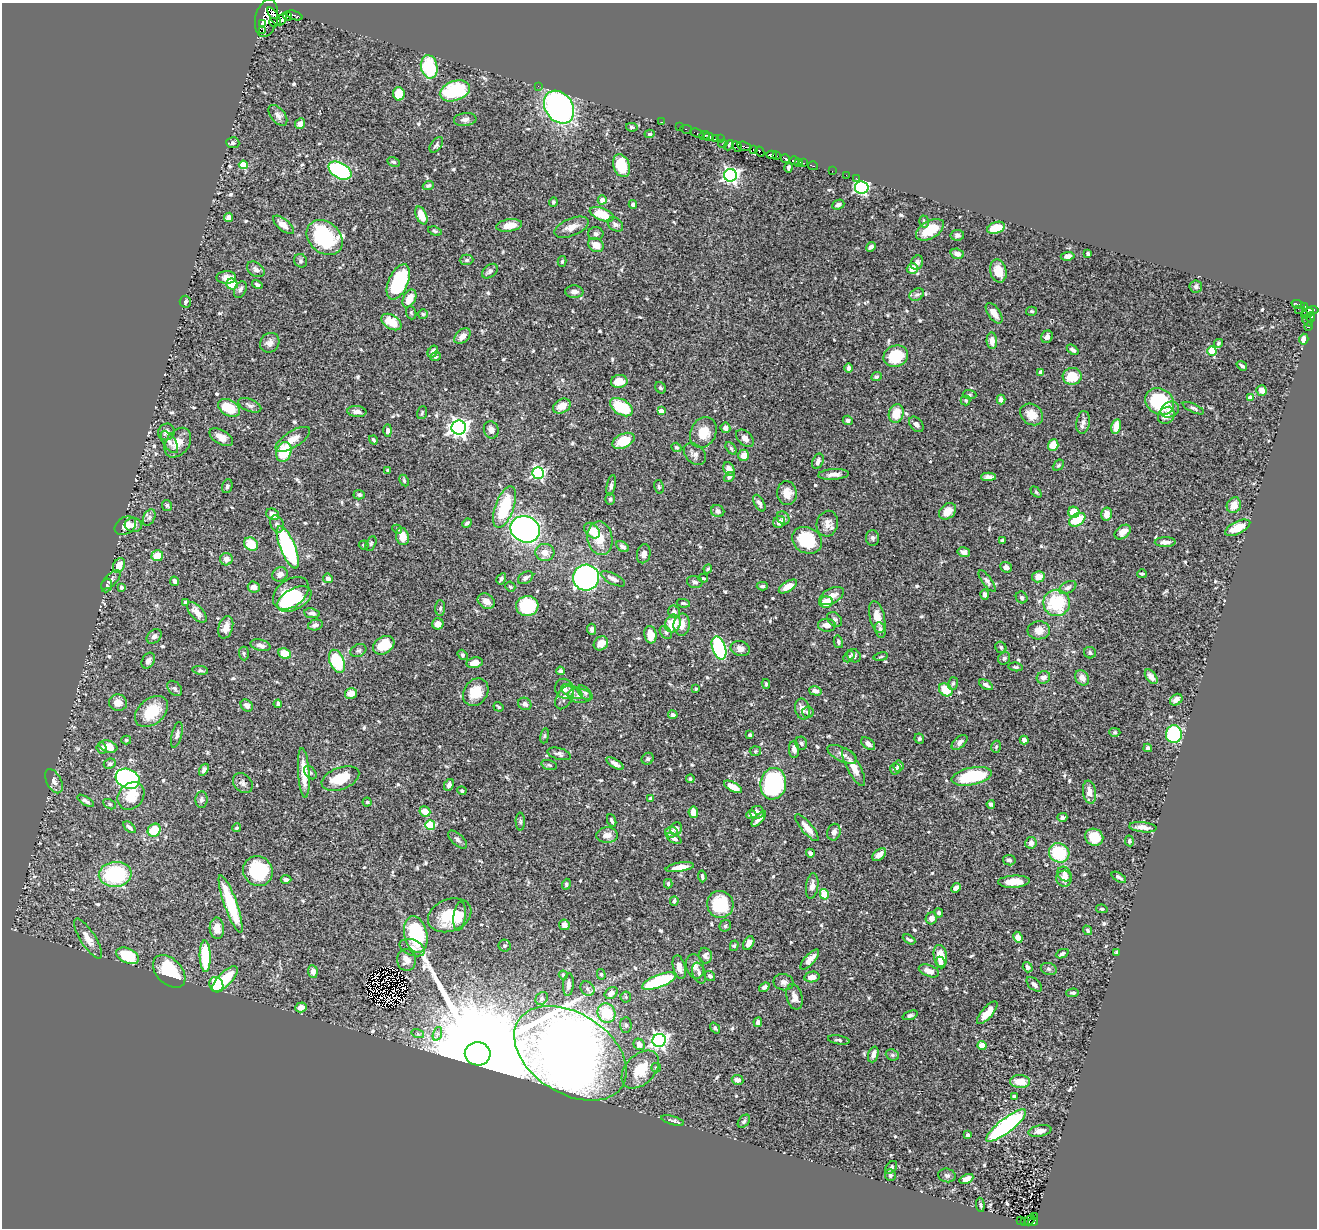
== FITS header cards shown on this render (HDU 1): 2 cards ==
NAXIS1  =                 1315
NAXIS2  =                 1226

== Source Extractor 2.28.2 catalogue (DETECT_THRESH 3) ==
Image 1315 x 1226 px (HDU 1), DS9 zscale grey, 1 PNG px = 1 image px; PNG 1319 x 1230 px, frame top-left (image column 1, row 1226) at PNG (2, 3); each listed source drawn as its Kron ellipse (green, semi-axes under 4 px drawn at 4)
Background 0.445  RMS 0.019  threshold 0.0571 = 3 sigma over >= 5 px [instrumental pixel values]
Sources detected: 631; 4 with non-positive FLUX_AUTO (blend fragments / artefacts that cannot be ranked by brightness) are neither listed nor drawn; of the other 627, the 500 brightest by FLUX_AUTO listed and drawn (127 fainter detections omitted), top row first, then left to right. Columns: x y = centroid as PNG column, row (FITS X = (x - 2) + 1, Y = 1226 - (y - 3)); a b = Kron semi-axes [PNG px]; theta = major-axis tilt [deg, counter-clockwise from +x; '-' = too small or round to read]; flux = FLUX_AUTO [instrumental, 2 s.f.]
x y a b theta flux
294 15 8 3 -20 240
288 16 4 3 - 38
274 17 10 4 -57 340
267 18 19 11 76 2200
282 19 6 3 58 140
273 22 4 3 - 230
262 24 3 2 - 180
263 30 3 2 - 120
429 67 11 8 -79 66
538 86 2 2 - 2.8
455 91 15 10 19 81
399 94 6 6 - 22
559 107 17 13 -54 340
278 115 12 7 -51 5.5
465 119 11 6 6 5.5
661 122 3 2 - 5.7
300 123 5 5 - 5.6
632 127 6 4 -9 2.5
679 127 2 2 - 2
686 129 6 3 -14 22
697 133 7 3 -21 28
650 134 5 4 - 2
705 135 5 3 - 150
709 137 5 4 - 380
715 139 3 3 - 11
721 139 2 2 - 57
233 143 6 5 - 3
723 144 5 3 - 13
436 145 9 5 54 3
729 145 5 3 - 120
744 146 7 3 -15 92
737 147 5 4 - 110
753 150 4 3 - 60
760 152 5 3 - 27
772 155 5 4 - 460
776 156 3 2 - 87
785 159 5 3 - 240
794 161 5 3 - 52
393 162 6 4 -26 1.9
798 162 3 2 - 67
803 163 4 2 - 20
243 165 4 4 - 34
621 166 12 8 -71 43
813 166 5 3 - 77
789 168 5 3 - 2.6
340 171 12 7 -30 160
832 171 2 2 - 3
730 175 6 6 - 360
846 175 3 2 - 2.8
856 178 3 2 - 5.1
428 185 6 4 20 2.3
862 188 7 6 - 230
602 200 4 4 - 8.3
553 202 5 4 - 2
633 205 4 4 - 4.6
838 205 6 4 23 4.5
602 214 13 6 -22 35
421 215 9 5 -68 15
229 217 4 4 - 6.6
924 221 6 4 -73 2.3
615 224 9 6 -37 3.8
283 225 12 5 -39 9.4
509 225 13 6 8 14
572 227 18 8 21 12
996 228 9 5 18 23
930 230 15 8 31 33
435 231 7 4 -17 2.1
596 234 8 6 -2 3.7
957 235 7 5 10 3.4
325 237 20 15 -42 110
596 245 8 6 -34 14
871 247 5 4 - 4.4
957 254 7 5 -16 5.7
1088 254 4 3 - 2
1068 256 7 4 6 6.9
467 260 7 5 1 2.7
301 261 7 6 - 2.6
562 261 5 4 - 2
917 263 7 6 - 5.3
256 269 9 6 -36 4.4
912 269 6 5 - 15
490 271 9 6 40 4
998 271 11 8 -77 18
226 277 10 6 1 7.8
398 282 19 9 66 100
232 284 5 5 - 27
257 285 5 4 - 2.9
1196 287 6 6 - 2.9
240 289 9 5 65 4.4
574 292 9 6 -3 6.3
917 294 7 5 28 3.5
409 299 9 6 63 17
185 302 6 5 - 4.6
1298 304 6 3 -16 89
1305 306 4 2 - 18
1298 309 2 2 - 3.7
1312 310 6 4 1 150
1032 311 5 4 - 1.9
411 313 7 5 -70 1.9
994 313 12 6 -55 9.7
1308 313 7 4 30 160
423 314 5 5 - 1.9
1310 317 5 4 - 54
1308 321 7 4 -47 23
391 322 11 7 -31 21
1308 326 4 3 - 17
462 336 9 6 42 9.3
1047 337 6 5 - 5
1304 339 5 4 - 8.8
992 341 8 5 -86 8.7
270 343 10 9 - 6.7
1218 343 4 4 - 2.2
1073 350 6 4 -37 3.8
1212 351 5 4 - 50
433 352 6 5 - 5.7
435 356 5 4 - 2.7
896 356 12 10 23 50
1242 366 5 3 - 2.7
848 368 5 4 - 3.9
1040 372 3 3 - 1.9
1072 376 9 8 - 31
876 377 5 4 - 2.4
619 381 8 6 9 16
660 388 6 5 - 2.2
1262 391 5 5 - 7.4
970 395 7 4 -5 1.8
1250 397 4 4 - 6.5
966 400 5 5 - 1.8
1001 400 5 4 - 6.6
1160 401 15 12 -35 110
250 405 12 6 -21 4.6
562 406 9 6 28 15
621 407 12 7 -32 56
229 408 12 7 -29 35
1193 408 11 4 -25 3.3
1170 410 9 7 27 7.6
357 411 9 5 -5 6.1
661 411 4 4 - 16
422 413 6 4 71 2
896 413 9 7 74 22
1032 414 12 10 -36 16
1166 416 9 7 48 8.8
848 420 5 4 - 2.8
1083 422 11 6 81 5.7
916 424 9 6 -52 4.3
1116 426 8 4 79 19
459 427 7 7 - 630
725 428 5 5 - 5.2
388 430 6 4 90 3.4
491 430 9 7 -71 5.6
166 432 9 8 - 5.7
703 432 16 12 63 25
221 437 13 7 -31 9.6
745 438 10 6 -45 6
293 439 20 8 32 13
373 440 5 3 - 2.2
623 441 12 7 26 37
169 442 13 6 -56 5.2
178 443 16 11 53 16
1053 445 6 5 - 16
676 447 5 4 - 2.1
731 448 7 4 -53 2.1
284 452 10 7 72 46
695 454 13 9 -43 6.5
744 455 6 5 - 11
818 461 8 5 67 5.8
1058 465 6 4 41 1.9
729 469 7 5 -62 11
388 470 4 3 - 2.1
538 473 6 5 - 190
834 474 15 5 4 7.6
729 477 6 4 41 3.5
988 477 7 4 2 4.4
404 480 6 4 -64 1.9
611 485 11 4 78 3.5
227 486 7 5 73 3.5
659 487 7 4 -80 2.3
1036 492 6 4 -45 1.9
787 493 12 10 -82 13
359 495 5 4 - 2.5
610 499 6 5 - 2.1
759 503 9 5 -60 4.4
167 505 5 5 - 2.3
1234 505 8 7 - 12
505 507 22 9 70 62
718 511 7 6 - 4.9
948 511 9 7 42 14
1074 512 5 5 - 21
273 514 7 5 -29 10
1107 514 6 5 - 10
149 518 9 5 63 3.9
783 518 7 5 -52 4.2
1077 520 9 6 30 37
779 522 6 5 - 8.5
467 523 5 3 - 2.6
277 524 9 6 -69 4.1
827 524 13 10 75 9.5
133 525 8 7 - 5.2
125 526 11 8 32 13
1238 528 14 6 25 19
397 529 5 4 - 1.8
525 529 15 13 -23 680
592 531 9 6 -44 25
1123 532 9 6 37 9.2
402 536 9 6 -76 16
600 538 17 12 -81 23
873 538 8 6 -88 3.2
807 540 15 13 -28 56
1002 540 4 3 - 1.9
1165 542 10 5 1 5.9
251 544 7 6 - 25
371 544 7 4 63 2.2
364 545 5 4 - 2.7
622 546 7 4 -33 3.8
288 547 22 7 -68 190
545 552 9 8 - 11
964 552 6 5 - 6.1
644 554 9 6 78 7.5
157 556 6 5 - 22
226 559 6 6 - 6.9
119 565 8 5 61 16
1006 567 6 5 - 4.6
708 569 4 3 - 2
280 574 8 6 32 5.9
1142 574 5 3 - 2.1
1038 577 6 5 - 13
328 578 5 4 - 5.5
526 578 8 5 32 5.2
586 578 13 13 - 310
703 578 5 3 - 1.8
501 579 6 4 58 3
613 579 13 5 -26 6.3
111 580 12 5 44 4.7
175 581 5 4 - 4.5
987 581 13 5 -54 4.1
695 582 8 6 -15 3.9
107 586 7 5 70 2.5
762 586 5 4 - 2.5
121 587 4 4 - 2.6
254 587 6 5 - 8
510 587 5 4 - 2.2
788 587 10 5 31 16
1068 588 9 5 27 3.9
291 593 20 13 38 85
985 594 5 4 - 4.5
832 596 13 7 28 12
1022 597 6 5 - 3.4
294 599 18 10 29 35
486 601 9 7 -34 8.4
185 602 4 4 - 3.3
826 602 7 5 12 21
683 603 7 3 -8 2.9
1057 603 13 13 - 71
527 606 11 10 - 77
440 608 8 5 88 3
197 612 13 6 -46 11
674 612 6 5 - 5.5
312 613 8 5 -8 4.5
877 617 16 7 -77 15
835 619 8 6 -43 3.7
438 624 6 5 - 8.4
673 624 9 7 65 29
315 625 7 5 13 5.7
682 625 11 8 83 14
827 625 9 6 -5 8.6
226 627 11 7 74 9.7
592 629 5 4 - 4.1
880 630 8 5 -77 4
1039 630 11 9 1 11
666 632 7 5 -49 2.9
650 635 9 6 -80 18
154 636 8 6 43 4.2
838 642 6 4 -75 2.3
601 643 8 6 40 13
260 645 10 5 -14 4.8
384 645 11 8 33 32
1001 647 6 5 - 2.2
719 648 12 6 -71 140
740 649 9 7 -16 7.3
358 651 8 6 30 3.1
244 653 7 5 -87 2.1
285 653 6 5 - 21
1090 653 6 5 - 2.9
463 655 5 4 - 2.1
854 656 7 6 - 3.7
849 657 6 4 45 2.5
881 657 7 3 9 1.9
1004 658 6 5 - 2.9
148 661 8 6 61 4.7
337 661 12 7 -68 74
475 663 8 5 9 8.2
1016 667 7 4 -6 2.1
200 670 8 4 -9 2.6
561 671 4 4 - 3
1043 677 7 6 - 7.9
1151 677 8 5 -53 6.8
1082 678 8 6 -57 8.6
953 683 6 5 - 2.1
766 684 5 3 - 2
986 685 8 4 -32 4.1
175 688 9 6 -49 3.5
564 689 10 9 - 8.1
696 689 3 3 - 2.2
946 690 7 5 -41 35
815 691 6 4 -15 5.1
476 692 14 11 55 28
572 692 11 6 -28 5.8
351 693 6 5 - 9.6
585 693 9 5 -43 3.3
579 696 12 7 -7 7
565 697 13 8 60 7.1
1176 700 7 5 36 6.5
118 703 9 8 - 9.4
278 704 4 3 - 2.6
525 704 7 6 - 4
247 706 7 5 -46 5.3
498 707 5 3 - 2.1
802 709 10 7 -79 8.5
151 711 19 12 39 42
808 712 6 5 - 2.4
673 715 5 4 - 2.5
1115 732 5 4 - 1.8
1174 734 9 8 - 130
177 735 13 5 75 4.6
750 735 3 3 - 3.3
545 736 7 4 82 2.1
919 739 5 4 - 1.9
126 740 5 4 - 1.9
1024 740 4 4 - 5.1
960 742 9 5 42 4.9
801 743 6 6 - 2.5
868 744 8 5 -41 6
108 747 9 5 -19 19
996 747 6 4 74 2
102 748 5 5 - 2.7
1148 748 4 3 - 2.9
794 749 8 5 -86 5.3
755 751 6 5 - 1.9
559 754 12 6 -15 4.3
842 754 16 7 -25 8.4
648 759 6 5 - 3
110 764 6 5 - 2.8
615 764 10 4 -33 6.5
549 765 8 4 -16 2.1
898 766 6 5 - 4
854 767 21 6 -62 17
895 769 6 5 - 3.8
204 770 6 4 58 3.3
304 773 25 5 -86 25
310 773 7 5 -49 2.9
972 776 20 8 11 83
128 779 12 9 -27 300
340 779 20 11 20 34
690 779 4 4 - 2.2
54 781 13 7 -62 5.3
243 783 11 8 -47 4.8
773 784 16 13 80 200
449 785 6 4 63 4
733 787 10 4 -29 20
462 791 4 4 - 1.9
1089 792 11 6 -81 9
131 796 15 12 50 27
650 799 4 4 - 3.6
201 800 8 6 85 3.3
86 801 9 4 -31 3.4
367 802 4 4 - 1.8
110 804 7 4 -27 2.2
991 804 4 3 - 3.4
425 811 5 5 - 14
693 812 6 4 -82 9.7
757 812 7 6 - 4.6
751 815 5 4 - 5.3
1062 817 5 4 - 3.9
759 819 10 4 48 6.3
612 820 6 3 -67 2.5
520 821 9 4 -89 2.8
430 825 5 4 - 48
129 827 7 4 -42 4.4
1143 827 14 5 -5 9.3
236 828 4 4 - 1.9
807 828 17 5 -50 12
676 829 6 5 - 5.1
154 830 7 6 - 32
671 832 6 5 - 10
834 832 8 6 71 6.2
607 835 11 7 2 9.4
1094 837 9 8 - 24
674 839 8 4 -30 4.5
457 840 11 5 -42 3.9
1129 841 5 4 - 2.2
1031 843 6 5 - 6
810 853 4 4 - 4.2
1059 853 10 9 - 62
879 855 8 5 39 9.2
1009 860 6 5 - 3.2
680 867 14 4 9 11
258 871 15 14 - 69
115 874 16 12 5 100
1064 874 8 6 -52 6
702 876 6 3 -85 2.4
1119 877 8 4 -31 3.5
286 879 5 4 - 3.6
1064 879 8 8 - 11
1014 882 16 6 3 23
566 884 5 4 - 2.2
668 884 5 3 - 2.3
812 886 13 6 82 7
956 888 5 4 - 6.1
824 894 5 4 - 42
674 901 5 3 - 2.5
231 904 30 6 -70 70
720 904 13 13 - 60
1102 909 6 4 -7 2.2
939 913 4 4 - 2.9
450 915 22 16 22 49
460 916 14 6 82 11
931 918 6 5 - 6.1
564 925 5 5 - 7.8
725 926 6 5 - 2.3
217 928 11 7 -86 10
1088 930 5 4 - 2.3
416 935 18 11 -78 110
1018 937 6 4 -64 9.7
88 938 23 7 -58 13
909 939 7 3 -29 2.3
749 943 7 5 58 8.1
505 946 6 6 - 2.5
734 946 5 4 - 2
412 948 13 7 -22 7.5
1116 952 3 3 - 1.9
1062 954 7 4 25 2.9
128 956 12 7 -25 47
205 956 16 5 -88 58
705 956 8 6 -85 6.2
940 956 11 6 -81 21
810 959 13 5 48 11
406 960 11 9 -82 10
941 963 6 4 -67 5.1
695 966 12 8 -74 7.5
679 967 12 6 -75 9.7
1028 967 5 4 - 3.3
1049 969 8 6 -17 3.2
169 971 19 12 -45 62
313 971 6 5 - 7.1
929 971 10 5 -20 10
699 973 11 6 -71 5.6
601 974 5 4 - 1.9
563 975 4 4 - 3.5
710 976 5 5 - 3.7
812 977 7 5 10 10
225 979 17 7 45 44
659 981 18 6 21 110
784 982 10 8 -11 5.4
1034 984 9 5 -41 5.1
216 985 8 6 -63 46
568 985 11 5 84 5.1
764 987 6 4 37 3.9
587 988 8 6 -49 4.2
611 993 7 5 35 7.7
1073 993 6 4 2 2.7
626 997 5 5 - 2
794 997 13 7 -75 8.3
542 998 7 5 49 3
301 1007 6 5 - 9.5
607 1013 10 8 -66 50
987 1013 14 5 49 13
910 1015 8 4 20 2.7
758 1022 5 4 - 4.5
626 1025 7 6 - 3.1
715 1028 6 4 -51 2.6
418 1034 6 4 -17 2.3
437 1034 7 4 72 3.4
659 1040 7 6 - 340
839 1040 11 4 -9 2.8
639 1044 6 5 - 8.2
982 1045 5 4 - 13
570 1053 61 40 -32 2100
478 1054 13 11 -2 88000
873 1054 8 5 72 7.3
892 1055 7 5 -20 2.9
656 1068 5 5 - 2.4
640 1070 22 14 46 37
737 1080 6 4 -10 5.9
1020 1081 10 6 -1 21
1014 1096 4 3 - 4.9
673 1120 12 3 -17 2.8
744 1121 7 5 50 2.4
1006 1126 24 7 38 250
1040 1131 12 5 10 7.2
968 1135 4 3 - 3.3
891 1167 7 5 51 3
890 1175 6 5 - 3.9
947 1175 9 6 -13 3.4
966 1179 7 4 24 9.8
980 1205 7 4 -86 2.2
1034 1217 3 2 - 4.4
1021 1220 3 2 - 4.9
1030 1220 6 2 49 13
1025 1221 3 2 - 14
1033 1222 5 3 - 32
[127 fainter detections neither listed nor drawn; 4 non-positive-flux detections neither listed nor drawn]